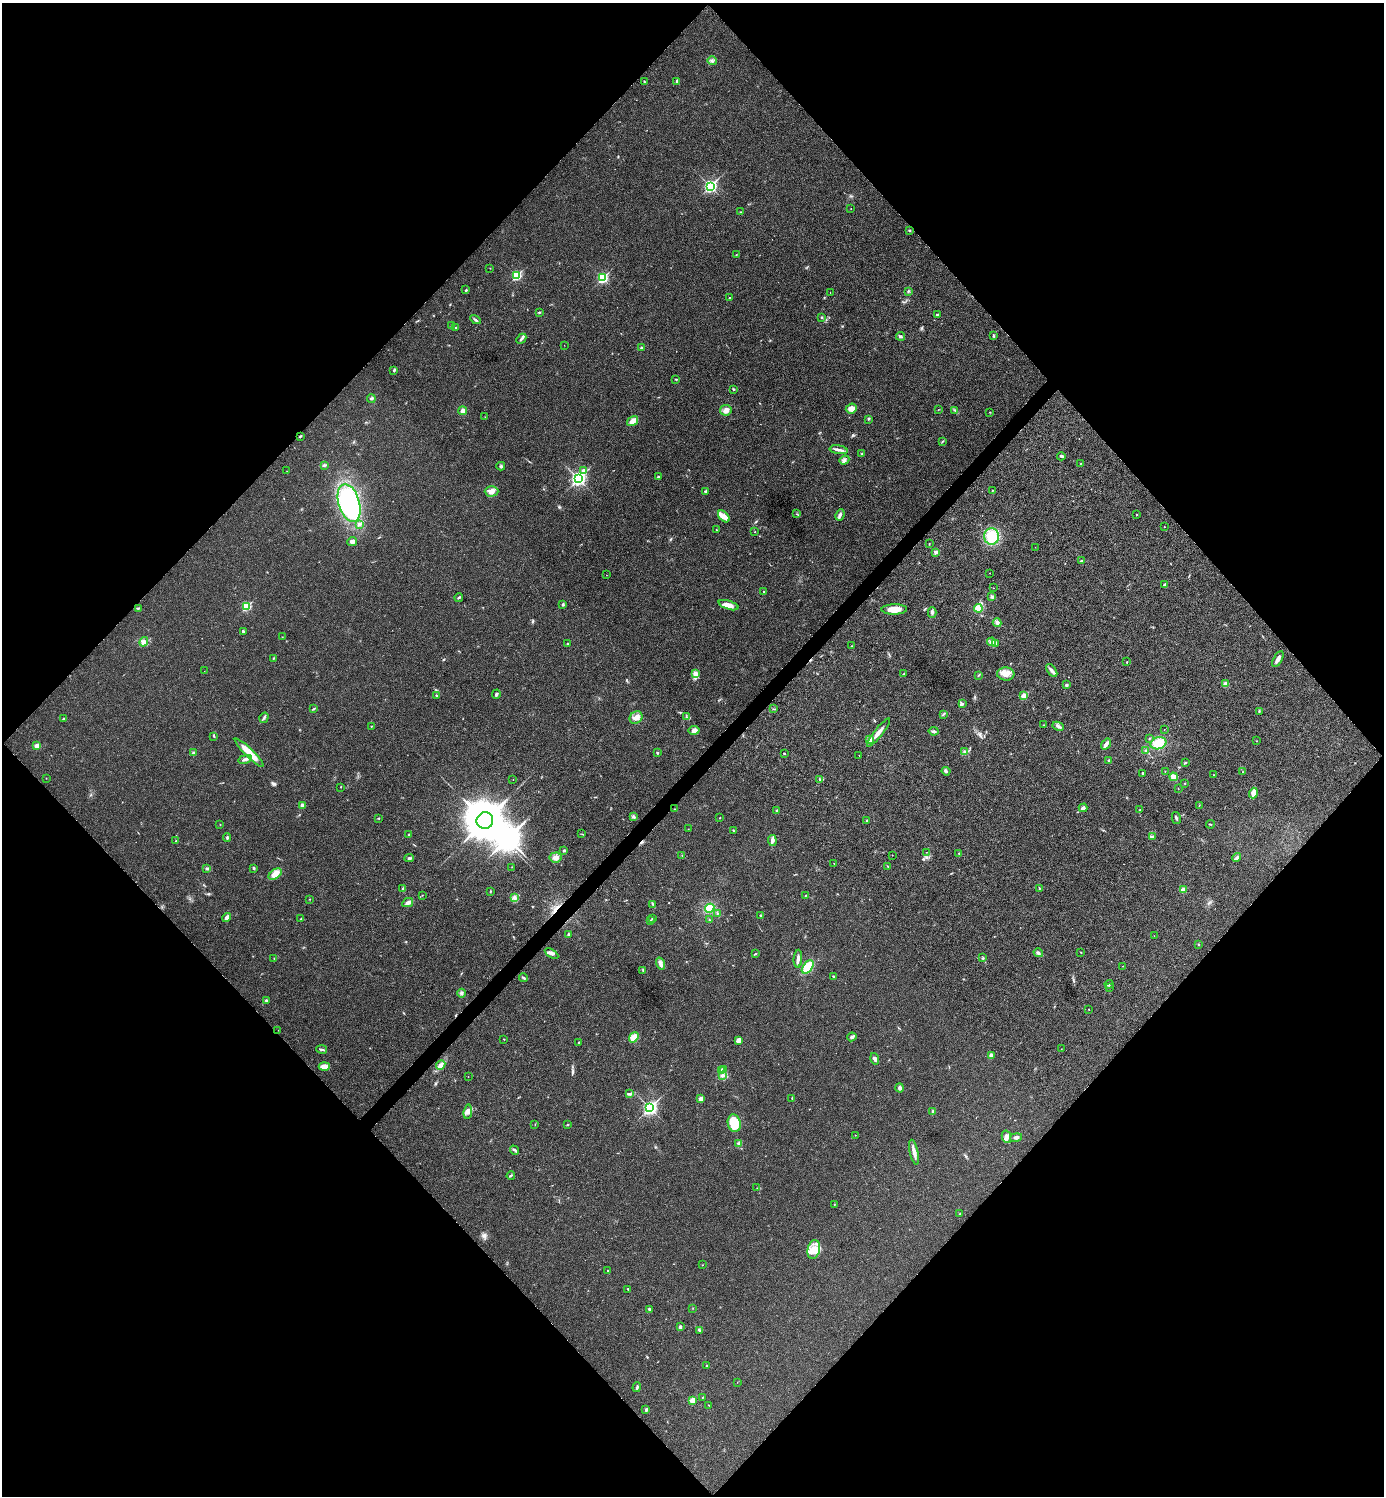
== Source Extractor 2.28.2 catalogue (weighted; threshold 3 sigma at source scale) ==
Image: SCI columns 159-5683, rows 7-5981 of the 5984 x 5984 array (HDU 1 of 3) = the unmasked area's bounding box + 8 px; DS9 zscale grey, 4 x 4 block average (1 PNG px = mean of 4 x 4 image px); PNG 1386 x 1498 px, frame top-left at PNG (2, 3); each listed source drawn as its Kron ellipse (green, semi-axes under 4 px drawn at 4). Shown black and unused: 51% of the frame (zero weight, under 3 of 4 exposures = <1% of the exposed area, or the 3 px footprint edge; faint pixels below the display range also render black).
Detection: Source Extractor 2.28.2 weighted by HDU 2 'WHT'. Background 0.0193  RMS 0.0054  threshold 0.0242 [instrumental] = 3 sigma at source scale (4.5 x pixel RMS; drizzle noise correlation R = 1.50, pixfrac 1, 0.05/0.05 arcsec/px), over >= 5 px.
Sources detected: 290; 1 inside a brighter object's white glare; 1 cosmic-ray / hot-pixel residue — neither listed nor drawn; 2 coinciding with a brighter row at this scale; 8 inside a brighter listed object's ellipse — not listed separately; the other 278 listed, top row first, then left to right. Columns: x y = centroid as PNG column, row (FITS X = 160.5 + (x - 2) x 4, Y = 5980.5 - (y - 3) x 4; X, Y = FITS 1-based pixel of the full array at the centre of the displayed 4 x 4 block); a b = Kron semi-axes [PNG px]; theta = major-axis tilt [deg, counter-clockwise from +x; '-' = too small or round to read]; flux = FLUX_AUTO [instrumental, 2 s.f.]
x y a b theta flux
712 61 5 2 - 5.7
644 81 2 2 - 2.1
677 81 4 2 - 3.9
710 186 3 2 - 630
851 208 2 2 - 0.71
740 212 2 2 - 1.2
909 230 3 2 - 3.5
736 255 2 2 - 1.4
490 268 2 2 - 0.79
516 275 2 2 - 240
602 278 3 2 - 360
466 290 3 3 - 3.4
908 291 3 2 - 2.3
830 293 2 2 - 0.72
729 297 2 2 - 1.2
539 312 3 2 - 3.1
937 314 3 2 - 2.7
822 317 2 2 - 2.7
475 320 5 2 - 4.7
451 326 3 2 - 5.5
455 327 2 2 - 1.4
900 336 4 2 - 5.8
993 336 2 2 - 1.4
521 339 6 3 47 7.1
564 345 2 2 - 0.62
642 348 2 2 - 2.5
394 370 4 2 - 4.8
676 379 2 2 - 2.8
733 389 3 2 - 3
371 399 4 2 - 4.3
851 409 5 5 - 18
938 409 2 2 - 0.99
726 410 6 5 - 17
955 410 3 2 - 2.6
463 411 4 4 - 10
990 412 2 2 - 1.7
485 417 3 2 - 1.3
868 419 3 2 - 1.8
633 421 6 3 33 29
300 436 3 2 - 2.7
942 442 2 2 - 1.9
839 450 9 3 -9 11
862 454 2 2 - 1.4
1061 456 4 3 - 5.9
844 460 5 2 - 6.4
1081 463 2 2 - 1.3
324 465 3 2 - 2.8
501 466 4 2 - 4.4
287 471 2 2 - 0.99
583 471 2 2 - 23
658 477 2 2 - 3.9
578 479 3 3 - 910
992 490 2 2 - 1.3
491 491 7 5 1 18
706 491 3 2 - 3.1
349 503 19 10 -73 420
797 514 2 2 - 1.9
840 515 6 3 64 8.2
1136 515 2 2 - 1.9
724 516 7 4 -47 16
359 524 2 2 - 12
1164 527 2 2 - 1.1
716 530 2 2 - 1.3
755 532 2 2 - 1.6
992 536 8 7 - 120
352 541 5 4 - 13
929 544 2 2 - 1.3
1035 547 2 2 - 0.51
936 552 2 2 - 14
1082 561 3 2 - 5.1
990 573 2 2 - 0.57
606 575 2 2 - 0.67
1165 585 3 3 - 8.3
993 588 2 2 - 0.65
764 592 2 2 - 5.3
459 597 4 2 - 3.4
992 597 3 3 - 7.1
563 604 3 2 - 4.1
729 605 10 3 -18 29
246 606 2 2 - 200
138 608 3 2 - 2.8
978 608 4 4 - 24
894 609 13 5 2 37
932 613 5 3 - 6.2
997 623 4 3 - 7.5
243 631 2 2 - 1.5
282 637 2 2 - 0.86
144 642 5 3 - 10
992 642 4 2 - 7
567 644 3 2 - 2
995 644 4 2 - 4.3
852 646 2 2 - 2.3
273 658 2 2 - 1.5
1278 659 9 3 62 19
1127 662 2 2 - 1.7
1052 670 7 3 -52 10
204 671 2 2 - 0.59
695 673 4 3 - 7
904 674 3 2 - 2
1006 674 9 6 -6 27
979 675 3 2 - 2.4
1226 684 4 3 - 12
1067 685 3 2 - 5.7
496 694 5 2 - 6
436 695 2 2 - 2.6
1024 696 2 2 - 82
962 704 3 3 - 5
313 709 4 2 - 3
773 709 2 2 - 1
1259 711 2 2 - 1.2
943 714 3 2 - 3.4
636 717 7 5 37 20
687 717 3 2 - 1.5
64 718 3 2 - 2.5
264 718 5 2 - 5.2
1044 725 2 2 - 1
371 726 2 2 - 2.4
1058 726 6 3 -27 7.6
1164 729 2 2 - 0.59
694 730 5 4 - 15
934 731 5 3 - 6.4
878 733 18 3 51 22
214 736 3 2 - 2.4
1149 738 2 2 - 2.1
870 740 3 3 - 15
1257 741 2 2 - 0.87
1158 743 8 6 17 55
1106 744 6 3 53 13
37 746 3 3 - 15
1146 751 2 2 - 5.7
965 752 3 2 - 4.6
193 753 3 3 - 4.2
249 753 20 4 -45 58
657 753 2 2 - 3.6
784 753 4 2 - 2
859 755 2 2 - 0.83
245 759 7 3 11 9.2
1109 760 2 2 - 2.9
1185 763 2 2 - 3.4
946 771 4 3 - 4.7
1165 771 2 2 - 1.1
1243 772 2 2 - 1.4
1143 773 2 2 - 5
1213 775 2 2 - 0.89
1173 777 4 3 - 16
46 778 2 2 - 0.91
820 779 3 2 - 2.3
513 780 2 2 - 0.73
1185 783 2 2 - 1.4
341 787 2 2 - 1.4
1178 789 2 2 - 0.63
1253 793 5 3 - 25
302 805 4 3 - 10
1199 806 2 2 - 1.4
1083 808 4 3 - 9
675 809 2 2 - 1.8
777 810 2 2 - 2.5
1140 810 2 2 - 1.3
633 817 2 2 - 1.8
378 818 2 2 - 1.7
720 818 2 2 - 1.2
1176 818 6 2 -79 5.6
485 821 8 8 - 8700
867 821 3 2 - 4.9
220 824 2 2 - 1.4
1210 824 4 2 - 2.7
688 829 2 2 - 1.3
733 830 3 2 - 1.9
582 834 2 2 - 1.2
409 835 2 2 - 1.8
1152 836 2 2 - 2
227 837 4 2 - 3.9
772 840 5 3 - 8.6
176 841 2 2 - 3.8
564 851 2 2 - 4.4
926 852 2 2 - 0.79
959 853 2 2 - 1.9
892 855 2 2 - 1.2
682 856 2 2 - 1.4
556 857 6 5 - 15
409 858 5 2 - 5.2
1237 858 4 3 - 7.1
834 863 2 2 - 1
888 866 2 2 - 1.7
512 867 2 2 - 0.86
207 868 3 2 - 3.3
253 868 3 2 - 3.5
275 874 7 4 36 31
1039 888 2 2 - 2
403 889 3 3 - 6.3
1183 890 3 2 - 13
490 891 3 2 - 2.1
422 895 2 2 - 1
805 896 2 2 - 1.9
514 898 2 2 - 3
310 899 2 2 - 1.2
408 902 5 4 - 11
652 904 3 2 - 3.2
710 908 5 3 - 80
717 913 2 2 - 2.4
760 915 2 2 - 4.5
227 917 5 3 - 14
652 918 2 2 - 1.4
301 919 2 2 - 3.2
709 920 2 2 - 2
650 921 3 2 - 3.5
568 934 3 2 - 3.6
1154 936 2 2 - 0.48
1198 944 2 2 - 2.2
1038 953 5 2 - 5.1
1081 953 2 2 - 1.3
551 954 7 3 -32 11
755 954 3 2 - 2.7
274 958 2 2 - 0.92
983 958 3 2 - 2.9
798 959 9 3 86 11
660 964 6 3 -73 13
1123 966 2 2 - 1.6
808 967 7 4 51 76
643 970 2 2 - 2.8
833 976 3 2 - 2
523 978 4 2 - 4.1
1109 984 4 2 - 3.9
1109 987 3 2 - 2.6
462 993 4 3 - 6.5
266 1000 2 2 - 6.4
1089 1009 2 2 - 0.87
278 1030 2 2 - 0.5
634 1037 5 4 - 31
852 1037 4 3 - 6.2
504 1039 2 2 - 1.4
738 1040 3 3 - 15
579 1042 2 2 - 1.9
322 1049 5 2 - 4.7
1061 1049 2 2 - 0.78
991 1055 3 3 - 6.8
875 1059 6 3 -74 7.7
441 1065 5 4 - 15
324 1066 5 3 - 26
723 1069 3 2 - 3.2
722 1071 2 2 - 2.2
723 1075 2 2 - 1.4
468 1077 2 2 - 0.6
900 1088 4 3 - 8.1
630 1094 3 2 - 1.9
792 1098 3 2 - 2.2
701 1099 4 3 - 13
650 1108 3 2 - 810
933 1111 2 2 - 2.9
468 1112 7 3 82 10
734 1123 9 6 -78 92
535 1124 2 2 - 1.5
567 1125 3 2 - 2.4
855 1135 2 2 - 0.86
1006 1137 6 4 -78 12
1016 1137 6 3 12 7.5
739 1143 4 3 - 6
515 1150 5 2 - 4.6
914 1152 13 3 -77 20
511 1175 4 2 - 4.2
757 1188 2 2 - 1
834 1204 2 2 - 1.6
960 1214 3 2 - 2.3
814 1249 9 6 78 30
702 1265 2 2 - 1.1
608 1271 2 2 - 1.4
628 1289 3 2 - 2.5
693 1308 2 2 - 0.83
649 1309 3 2 - 3.6
680 1327 3 2 - 7.4
699 1330 2 2 - 2.8
707 1366 2 2 - 5.6
737 1382 2 2 - 0.66
637 1387 5 2 - 4.9
702 1397 2 2 - 1.1
692 1400 4 4 - 16
708 1405 2 2 - 1
646 1410 2 2 - 16
Diffuse or blended objects may show on this block-average render without a row.